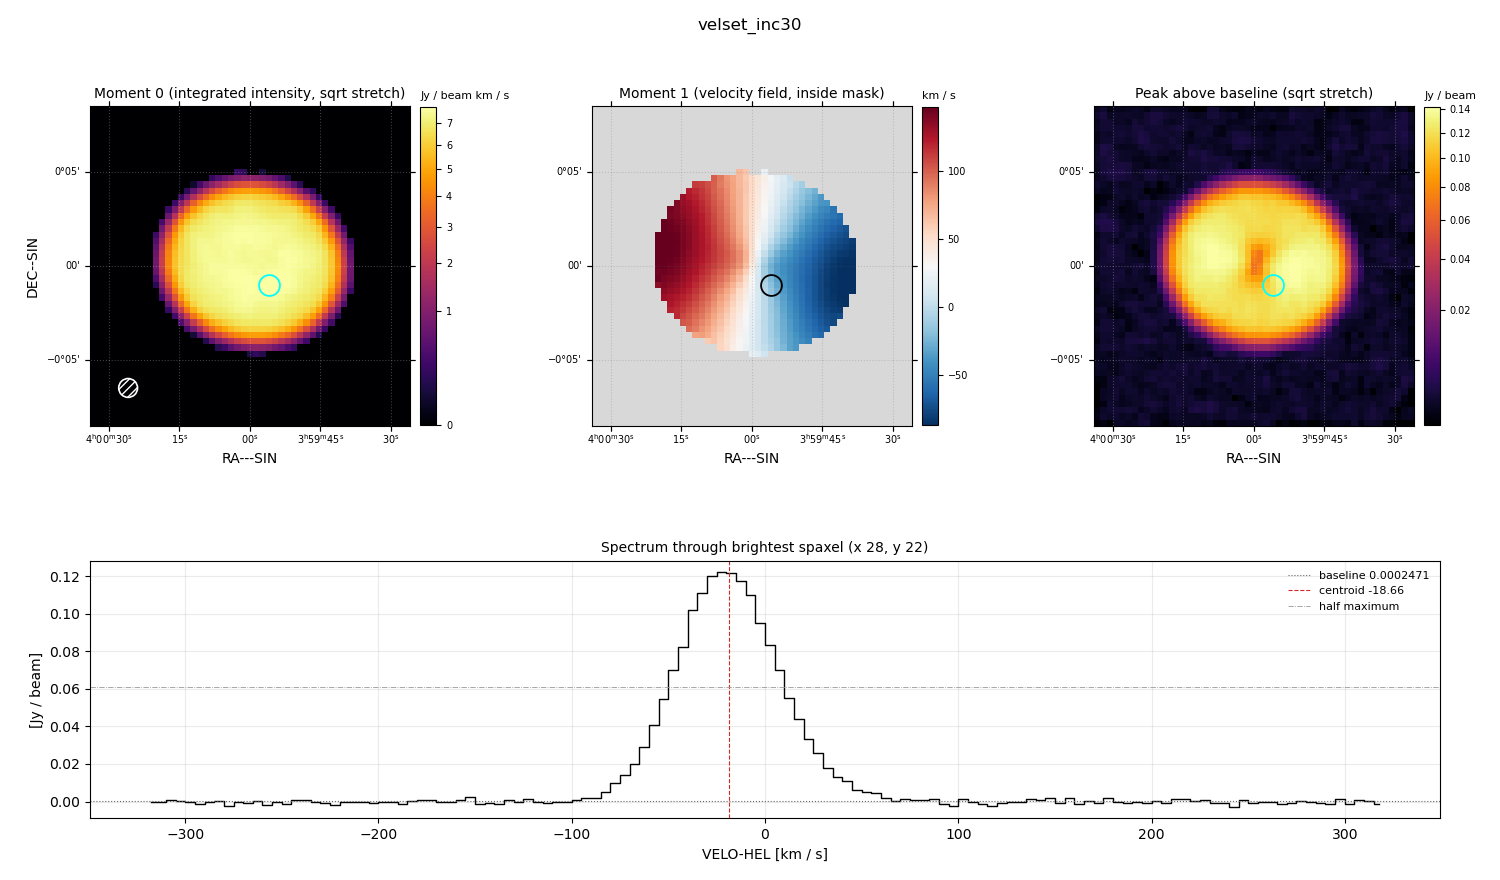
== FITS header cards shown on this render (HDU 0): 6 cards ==
OBJECT  = 'velset_inc30'
BUNIT   = 'JY/BEAM '           /
CTYPE1  = 'RA---SIN'           /
CTYPE2  = 'DEC--SIN'           /
CTYPE3  = 'VELO-HEL'           /
CUNIT3  = 'km/s    '           /

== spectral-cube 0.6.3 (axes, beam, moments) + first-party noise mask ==
SpectralCube HDU 0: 128 channels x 51 x 51 spaxels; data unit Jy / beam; figure title: velset_inc30
Units: BUNIT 'JY/BEAM' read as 'Jy/beam' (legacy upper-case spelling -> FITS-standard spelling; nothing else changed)
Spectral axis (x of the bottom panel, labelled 'VELO-HEL [km / s]'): -317 .. 317 km / s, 128 channels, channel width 5 km / s
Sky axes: RA---SIN/DEC--SIN; field 17' x 17' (20 arcsec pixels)
Beam (drawn as the hatched ellipse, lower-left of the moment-0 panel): BMAJ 60 arcsec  BMIN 60 arcsec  BPA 0 deg
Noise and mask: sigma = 1.0e-03 Jy / beam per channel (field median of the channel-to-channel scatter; agrees with the line-free scatter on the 1850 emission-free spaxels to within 1%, no correlation factor applied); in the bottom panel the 99 channels outside the line scatter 1.2e-03 Jy / beam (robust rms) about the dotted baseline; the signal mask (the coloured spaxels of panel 2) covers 29% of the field
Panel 1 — Moment 0 (line voxels x channel width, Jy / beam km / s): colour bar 0 .. 7.74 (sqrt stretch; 0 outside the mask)
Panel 2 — Moment 1 (intensity-weighted velocity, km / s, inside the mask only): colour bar -87 .. 148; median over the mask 30
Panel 3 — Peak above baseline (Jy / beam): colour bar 0.00177 .. 0.142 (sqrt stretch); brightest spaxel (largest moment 0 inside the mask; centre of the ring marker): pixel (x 28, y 22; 0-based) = FK5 03h59m56s -00d01m00s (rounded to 2 s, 20 arcsec steps: no finer than the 20 arcsec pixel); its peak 0.122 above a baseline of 0.0002471
Panel 4 — spectrum at that spaxel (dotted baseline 0.0002471 Jy / beam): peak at -22 km / s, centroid -18.66 km / s (red dashed line; intensity-weighted over the run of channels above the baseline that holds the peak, -100 .. 65 km / s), W50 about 60 km / s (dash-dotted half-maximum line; edge to edge of the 12 channels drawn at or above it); detected line -85 .. 60 km / s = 29 of 128 channels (23%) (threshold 4 sigma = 0.0042 Jy / beam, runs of >= 3 channels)